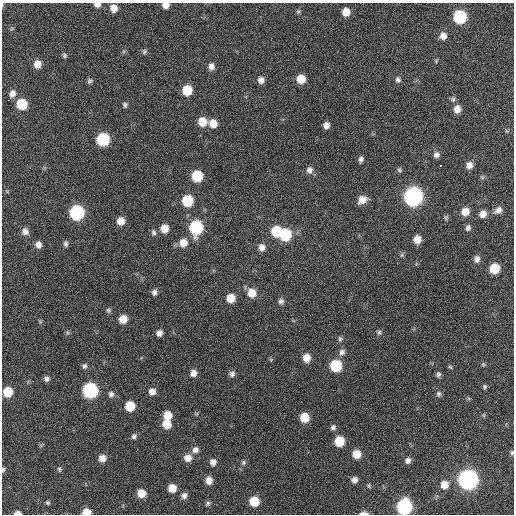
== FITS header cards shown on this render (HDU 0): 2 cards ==
NAXIS1  =                  512 / Axis length
NAXIS2  =                  512 / Axis length

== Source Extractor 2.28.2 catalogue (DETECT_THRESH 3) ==
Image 512 x 512 px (HDU 0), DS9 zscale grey, 1 PNG px = 1 image px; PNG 516 x 516 px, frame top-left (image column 1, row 512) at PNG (2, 3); no overlay
Background 378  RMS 9.4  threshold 28.1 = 3 sigma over >= 5 px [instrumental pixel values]
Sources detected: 118; all 118 listed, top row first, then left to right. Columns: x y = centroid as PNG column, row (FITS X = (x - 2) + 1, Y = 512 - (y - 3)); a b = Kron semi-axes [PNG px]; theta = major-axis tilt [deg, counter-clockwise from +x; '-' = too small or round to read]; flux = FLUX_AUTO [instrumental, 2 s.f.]
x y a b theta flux
2 5 7 3 -82 780
97 5 7 5 -6 3000
166 5 7 6 - 4000
114 8 8 7 - 5600
298 11 7 5 6 950
346 12 7 7 - 6700
460 17 8 8 - 57000
12 29 7 5 31 1100
443 36 8 8 - 4300
144 52 7 5 59 1200
64 55 6 5 - 1200
436 61 5 5 - 780
37 64 8 8 - 5700
211 66 7 6 - 3200
301 79 7 7 - 11000
261 80 7 6 - 3400
398 80 8 7 - 2000
90 81 7 6 - 1400
187 90 8 7 - 17000
12 94 9 7 67 3600
453 99 7 6 - 1500
22 104 8 7 - 22000
125 105 7 6 - 1400
457 109 8 7 - 5000
202 122 8 8 - 10000
213 123 7 7 - 7300
326 125 6 6 - 3500
103 139 8 8 - 51000
436 155 8 7 - 2300
361 159 6 5 - 1900
469 165 7 7 - 4000
440 166 3 3 - 3800
309 170 9 7 -77 2700
399 170 7 6 - 1200
197 176 8 7 - 28000
482 177 7 4 -45 950
413 197 9 9 - 290000
362 200 9 7 36 6500
187 201 8 7 - 30000
498 210 11 8 39 3300
465 212 8 8 - 6900
77 213 8 8 - 91000
483 214 7 7 - 5100
446 217 7 6 - 1000
121 221 7 7 - 6400
196 227 9 8 - 69000
468 228 8 7 - 1900
164 229 7 7 - 8100
25 231 7 7 - 3300
276 231 8 7 - 19000
154 232 8 6 90 1700
285 235 8 8 - 36000
417 239 7 6 - 6500
183 243 9 9 - 7000
38 244 7 6 - 3400
66 244 7 5 -89 1500
262 247 8 7 - 3800
477 259 8 7 - 2700
494 269 7 7 - 19000
154 292 7 6 - 2300
252 293 8 8 - 9200
231 298 7 7 - 9700
281 301 7 7 - 2000
108 310 7 6 - 1200
123 319 7 6 - 8200
379 332 7 5 -77 1400
159 333 6 5 - 3000
340 339 7 6 - 1400
342 352 8 8 - 2700
306 358 9 8 - 6500
271 360 6 4 -73 750
483 364 5 5 - 830
84 366 7 5 66 1500
336 366 8 7 - 34000
450 367 6 4 -42 850
193 373 7 7 - 3700
232 374 7 7 - 2300
438 374 6 5 - 1600
46 379 6 6 - 2100
485 387 5 5 - 990
90 390 8 8 - 120000
152 391 7 6 - 4200
8 392 7 7 - 16000
111 394 7 7 - 2100
439 394 7 6 - 1600
130 406 7 7 - 15000
167 415 7 7 - 9300
483 415 6 3 71 660
304 418 7 7 - 14000
167 424 7 7 - 9600
333 427 7 7 - 1900
134 436 7 6 - 1700
339 441 7 7 - 20000
195 450 8 8 - 3000
512 453 6 4 87 960
356 454 7 7 - 9400
102 458 7 7 - 4900
188 458 8 8 - 5600
408 461 7 6 - 2400
213 462 7 6 - 3200
243 462 6 6 - 1200
3 469 6 5 - 1000
59 469 7 5 -76 1100
468 479 9 9 - 370000
209 480 7 6 - 5200
354 480 6 5 - 3000
444 484 8 7 - 6400
369 486 6 5 - 860
172 488 7 7 - 8400
141 493 7 6 - 8500
184 496 7 6 - 2600
254 501 7 7 - 15000
47 503 5 5 - 1000
208 503 7 5 60 1100
404 507 8 8 - 120000
86 512 7 5 3 9200
18 513 6 4 -1 3000
364 513 9 3 0 2600
At the frame edge (FLAGS 8, measured only in part): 9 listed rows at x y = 2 5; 97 5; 166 5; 512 453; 3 469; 404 507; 86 512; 18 513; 364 513